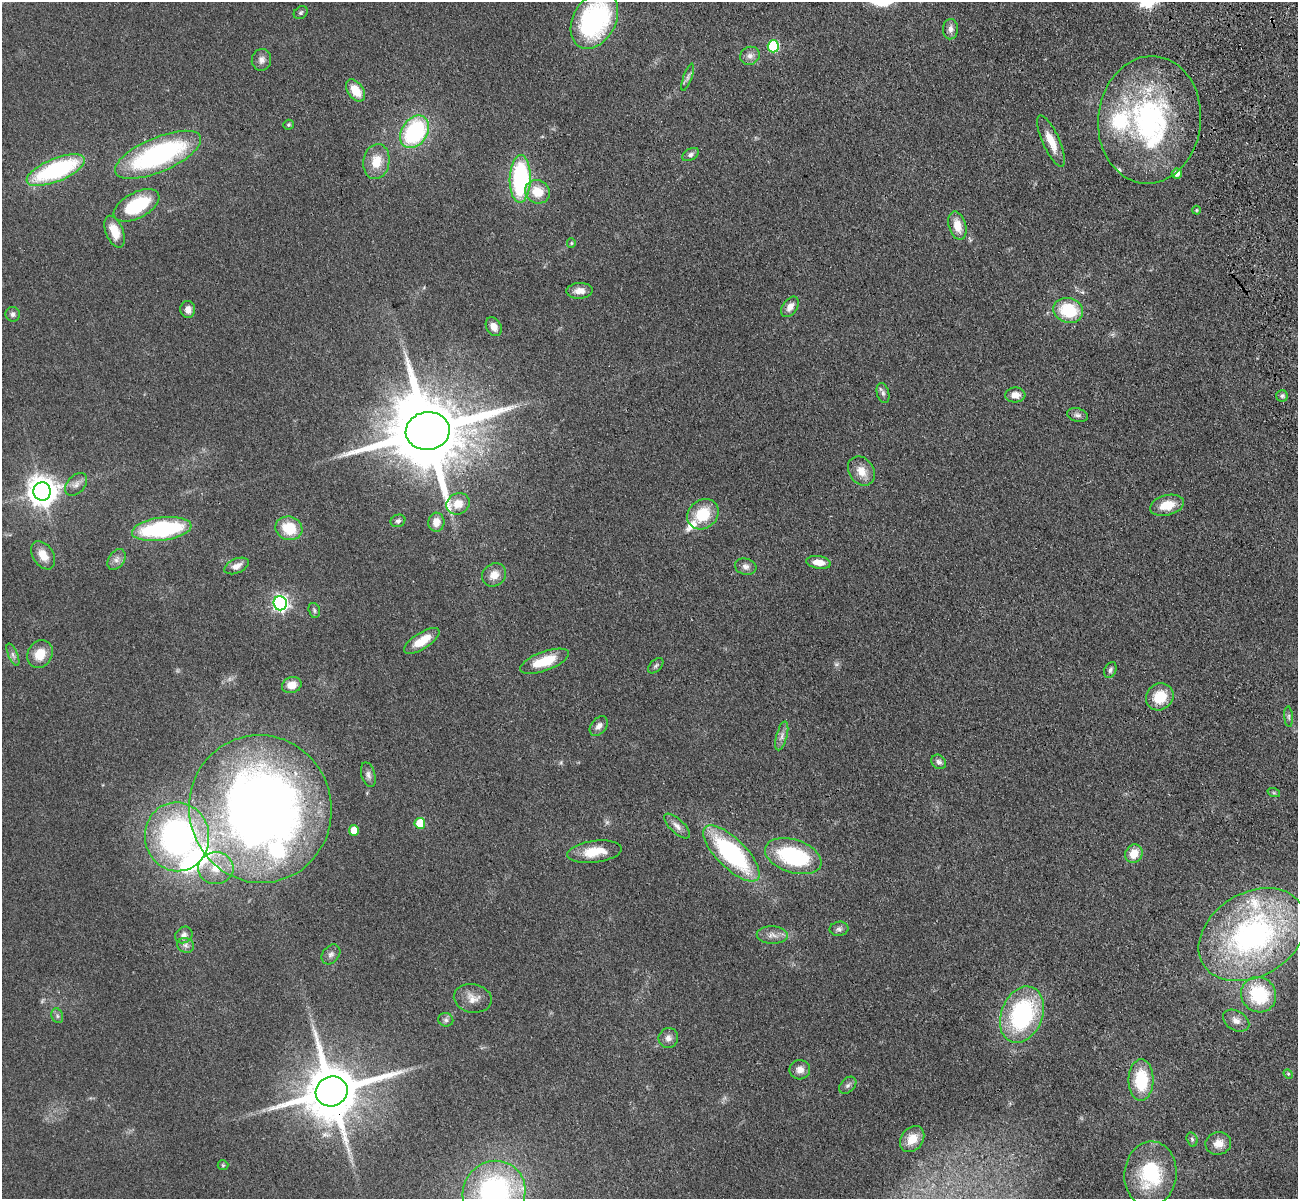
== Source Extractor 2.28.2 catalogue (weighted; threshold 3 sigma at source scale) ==
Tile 10 of 4 x 4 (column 2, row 3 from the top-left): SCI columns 1413-2708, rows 1505-2701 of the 5417 x 5283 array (HDU 1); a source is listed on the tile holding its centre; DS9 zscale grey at full resolution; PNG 1300 x 1201 px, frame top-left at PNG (2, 2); each listed source drawn as its Kron ellipse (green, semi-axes under 4 px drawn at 4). Shown black and unused: <1% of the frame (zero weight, under 3 of 4 exposures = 6% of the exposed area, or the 3 px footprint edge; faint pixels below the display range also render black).
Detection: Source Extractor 2.28.2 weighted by HDU 2 'WHT'; one run over the whole footprint, this tile lists its part. Background 0.0437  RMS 0.0057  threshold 0.0256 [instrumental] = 3 sigma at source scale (4.5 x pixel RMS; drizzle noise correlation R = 1.50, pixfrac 1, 0.05/0.05 arcsec/px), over >= 5 px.
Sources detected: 111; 3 too faint to see at this stretch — neither listed nor drawn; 7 inside a brighter listed object's ellipse — not listed separately; the other 101 listed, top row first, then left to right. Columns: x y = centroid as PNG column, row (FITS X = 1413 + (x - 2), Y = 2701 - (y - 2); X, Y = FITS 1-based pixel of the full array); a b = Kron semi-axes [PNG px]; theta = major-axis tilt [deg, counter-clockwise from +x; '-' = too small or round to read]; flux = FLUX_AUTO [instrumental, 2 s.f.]
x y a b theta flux
301 13 7 6 - 1.2
594 20 30 21 60 89
950 29 10 7 87 2.9
773 46 6 5 - 45
750 56 10 9 - 3.1
261 60 11 9 77 3
688 77 14 3 70 1.6
356 90 12 7 -55 11
1149 120 64 51 84 120
289 125 5 5 - 0.92
415 132 18 13 55 70
1051 141 28 8 -65 10
691 154 9 5 28 1.7
158 155 46 17 23 99
376 162 18 13 80 11
56 170 31 11 22 72
1177 173 5 5 - 4
520 179 24 10 89 74
537 192 12 11 - 11
137 205 25 13 28 34
1196 210 4 4 - 0.56
957 226 14 8 -74 7.8
115 232 17 8 -68 11
571 243 5 4 - 0.67
579 291 13 8 4 4.8
790 307 11 7 55 4
188 309 8 7 - 3.7
1068 310 15 12 -16 25
13 314 7 7 - 1.8
494 327 10 7 -61 4.5
883 393 10 6 -75 1.9
1015 395 10 7 3 4.6
1282 396 6 5 - 1.2
1078 415 10 6 -15 2.1
428 431 22 19 6 8200
861 471 16 12 -56 7.1
76 484 13 8 47 3.3
42 491 9 9 - 810
458 504 12 10 27 6.9
1167 505 17 10 14 10
703 514 17 14 39 20
398 521 7 6 - 1.4
436 522 9 8 - 6.1
289 528 14 11 -19 16
162 529 30 11 7 65
43 555 16 10 -56 7.5
116 559 11 7 54 3
819 562 12 6 -8 5.9
237 566 13 7 24 4
746 567 11 8 -15 2.7
494 575 13 11 38 6
280 603 7 6 - 170
314 610 8 5 -74 1.3
422 641 20 8 32 11
40 654 14 12 55 10
13 655 12 4 -66 1.9
545 661 26 9 20 17
656 666 9 5 45 1.3
1110 670 8 5 66 1.5
292 685 10 8 19 6.3
1160 697 14 13 - 14
1289 717 10 4 -86 1.3
599 726 11 7 52 2.9
782 736 15 5 74 3
939 762 8 6 -41 2
368 775 12 7 -74 2.3
1274 793 6 4 -18 0.76
260 809 74 71 -78 520
420 823 5 5 - 15
677 826 16 7 -44 3.4
354 830 5 5 - 9.9
177 837 34 32 -84 150
595 852 27 11 7 13
731 853 37 14 -45 83
1134 854 9 8 - 8.6
793 856 29 16 -18 52
216 868 17 16 - 11
839 929 9 7 7 1.8
184 935 9 7 39 2.5
772 935 15 9 -3 4
1252 935 57 41 31 150
186 945 8 7 - 2
331 954 11 8 50 2.2
1259 995 18 17 - 34
473 998 19 14 -10 6.2
1022 1015 29 20 68 74
57 1016 7 5 -70 1.4
446 1020 7 6 - 1.5
1236 1021 14 9 -30 4.1
668 1038 10 9 - 3.1
800 1070 10 9 - 4
1288 1074 5 4 - 0.71
1141 1080 21 12 90 25
848 1085 10 7 45 2
332 1091 16 14 23 4100
912 1139 14 11 54 9
1192 1139 7 5 -73 1.2
1218 1143 13 11 17 5.8
223 1165 5 5 - 0.71
1150 1174 33 26 84 38
494 1192 32 30 47 120
Overlapping masked pixels (flux is a lower limit): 2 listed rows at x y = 428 431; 332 1091
Isophote crosses this tile's border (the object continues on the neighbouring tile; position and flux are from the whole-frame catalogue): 2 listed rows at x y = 594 20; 494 1192